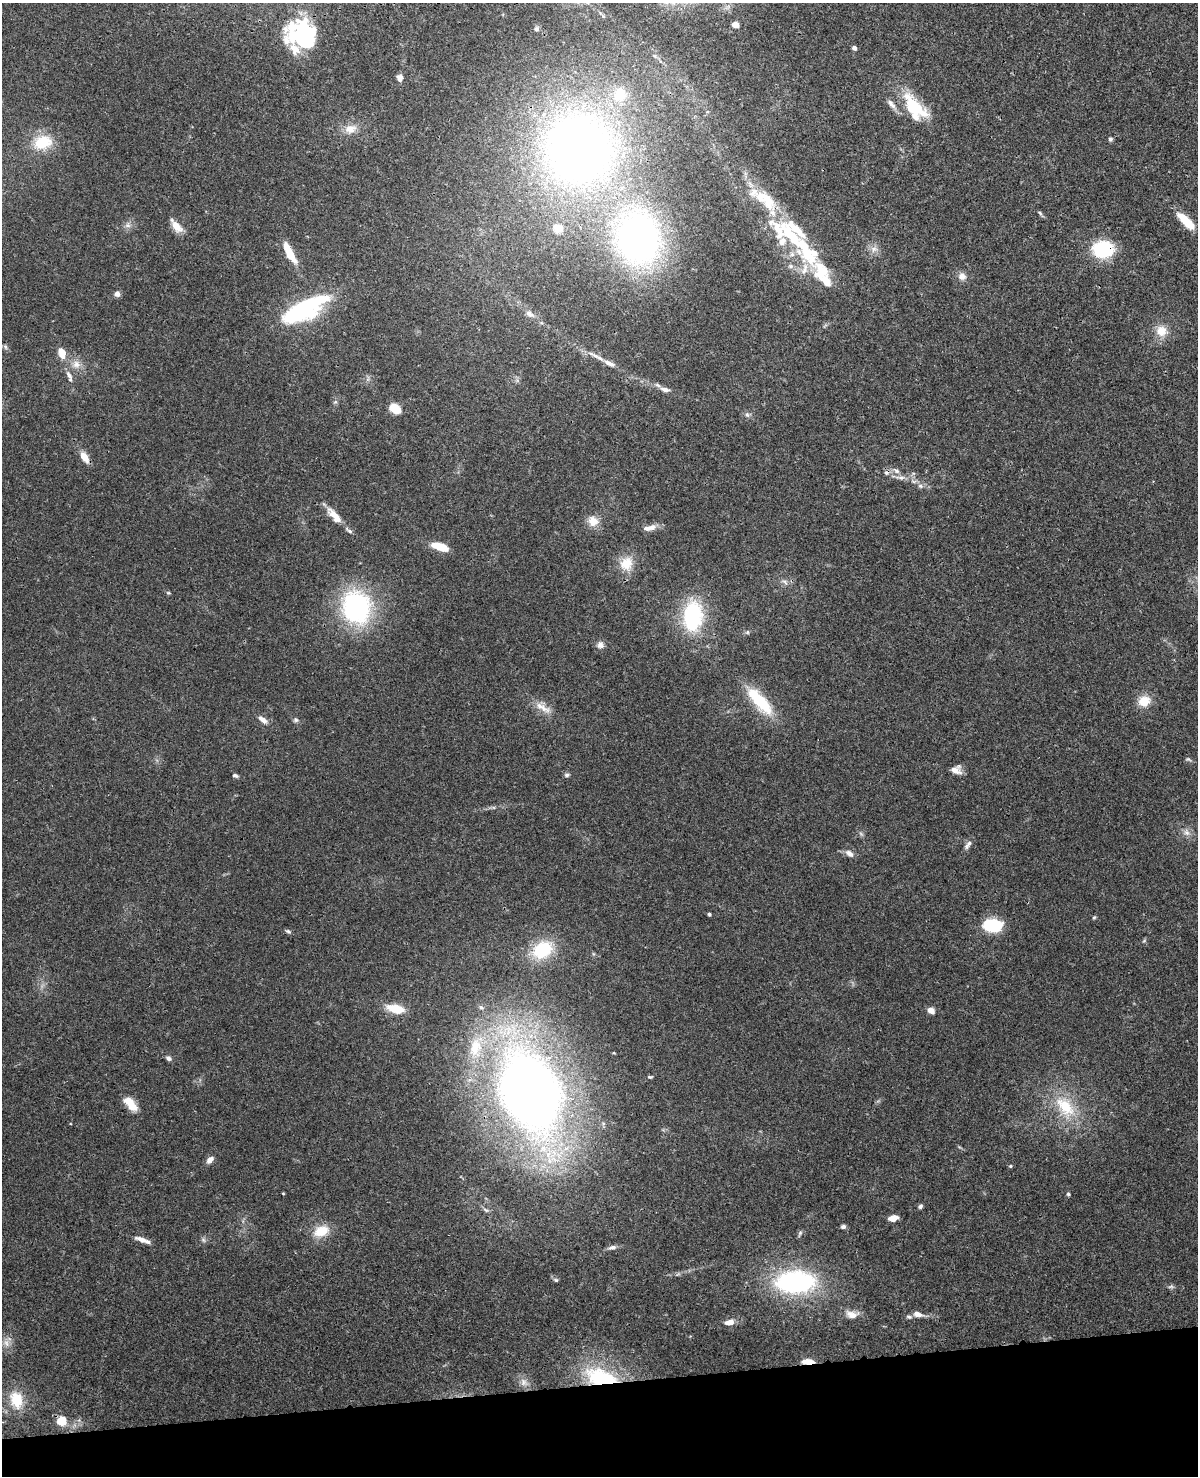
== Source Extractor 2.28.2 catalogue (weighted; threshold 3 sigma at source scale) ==
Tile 10 of 4 x 3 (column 2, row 3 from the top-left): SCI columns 1315-2510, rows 276-1749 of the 5020 x 4865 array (HDU 1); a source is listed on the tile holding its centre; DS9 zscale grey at full resolution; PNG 1200 x 1478 px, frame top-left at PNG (2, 3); no overlay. Shown black and unused: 6% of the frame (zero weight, under 3 of 4 exposures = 6% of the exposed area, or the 3 px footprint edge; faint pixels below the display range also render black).
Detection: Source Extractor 2.28.2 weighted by HDU 2 'WHT'; one run over the whole footprint, this tile lists its part. Background 0.0273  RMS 0.0023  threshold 0.0104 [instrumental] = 3 sigma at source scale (4.5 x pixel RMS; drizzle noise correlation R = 1.50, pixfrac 1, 0.05/0.05 arcsec/px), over >= 5 px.
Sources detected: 136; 1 too faint to see at this stretch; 6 inside a brighter object's white glare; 1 cosmic-ray / hot-pixel residue — not listed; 24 inside a brighter listed object's ellipse — not listed separately; the other 104 listed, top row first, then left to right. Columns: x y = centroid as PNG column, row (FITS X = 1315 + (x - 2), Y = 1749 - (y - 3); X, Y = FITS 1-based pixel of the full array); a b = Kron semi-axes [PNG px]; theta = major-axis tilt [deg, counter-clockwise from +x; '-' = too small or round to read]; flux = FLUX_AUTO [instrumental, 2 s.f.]
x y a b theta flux
735 25 5 4 - 3.5
537 29 6 6 - 0.52
308 33 39 19 -48 15
854 48 4 4 - 1.1
295 49 33 11 -45 4
400 78 9 7 -86 1.1
912 103 38 19 -53 8.8
350 129 16 11 9 2.7
1110 139 6 5 - 0.46
43 142 24 17 15 7.4
579 148 84 80 88 170
768 201 34 17 -59 8.2
1040 213 8 4 -45 0.44
1185 221 28 9 -45 4.8
128 225 9 8 - 0.99
177 227 18 9 -48 2.4
638 239 47 40 -77 110
874 249 11 9 2 1.4
1103 249 17 13 3 17
805 250 57 20 -63 16
289 252 24 7 -63 5.6
791 266 8 6 0 0.72
962 276 11 10 - 1.4
117 294 7 6 - 0.89
305 311 38 25 11 16
530 314 14 7 -36 1.5
1161 331 16 16 - 3.4
5 347 7 5 -68 0.52
62 353 13 8 -74 3.3
609 363 16 6 -26 1.5
76 364 12 11 - 2.1
69 375 13 6 -57 1.1
665 389 13 7 -16 1.4
335 402 6 4 17 0.34
395 408 10 7 -37 4.9
747 415 8 5 -63 0.6
84 457 13 7 -59 2.6
897 471 9 7 -44 0.92
900 477 16 5 -2 1.3
920 486 7 5 -20 0.68
334 515 25 9 -48 3
593 521 14 13 - 2.7
652 527 11 8 31 1.3
441 547 16 7 -19 5.6
626 563 20 18 57 4.5
785 582 12 6 -39 0.91
168 593 5 5 - 0.3
356 607 34 29 -75 36
693 616 35 22 87 20
747 632 6 5 - 0.41
600 645 10 9 - 1.1
760 701 40 14 -49 11
1144 701 15 13 21 3.7
543 707 28 9 -29 2.9
263 720 13 6 -38 1.4
296 720 7 6 - 0.51
1188 759 8 5 -20 0.45
956 770 12 9 -8 1.9
235 775 7 5 -17 0.51
567 775 7 5 11 0.46
493 807 6 4 -18 0.35
1187 833 9 8 - 1.2
969 843 8 6 32 0.67
850 854 11 7 -36 1.3
709 914 4 4 - 0.34
1094 917 5 4 - 0.28
992 925 16 10 -4 15
288 931 8 4 -25 0.44
1144 941 6 4 19 0.29
542 950 26 19 34 12
481 1007 8 5 -37 0.57
395 1009 19 8 -11 5.2
931 1011 7 6 - 1.7
614 1053 5 3 - 0.17
168 1058 7 5 -38 0.73
650 1077 7 4 0 0.32
530 1093 91 57 -69 240
131 1104 18 9 -50 4.1
1065 1107 37 21 -51 11
210 1160 10 7 47 1.2
1010 1166 5 4 - 0.3
283 1193 3 3 - 0.18
1068 1194 5 4 - 0.34
920 1206 6 5 - 0.57
486 1210 9 5 -17 0.61
893 1218 9 6 13 2.1
843 1227 7 5 12 0.59
321 1231 19 13 22 4.8
800 1233 9 4 68 0.47
141 1239 15 6 -18 1.7
203 1240 8 6 -68 0.53
612 1247 11 6 10 0.94
556 1280 7 5 -16 0.39
795 1282 36 21 1 40
1171 1286 9 5 1 0.5
852 1314 17 10 -5 2.2
918 1314 14 7 -15 1.5
729 1322 9 5 9 1.8
6 1343 12 8 -56 1.6
808 1361 10 4 0 3.1
602 1378 34 17 -18 20
524 1382 13 10 -43 1.6
16 1400 24 17 -73 6.7
61 1421 5 5 - 13
Overlapping masked pixels (flux is a lower limit): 4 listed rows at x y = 579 148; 1103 249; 808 1361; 602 1378